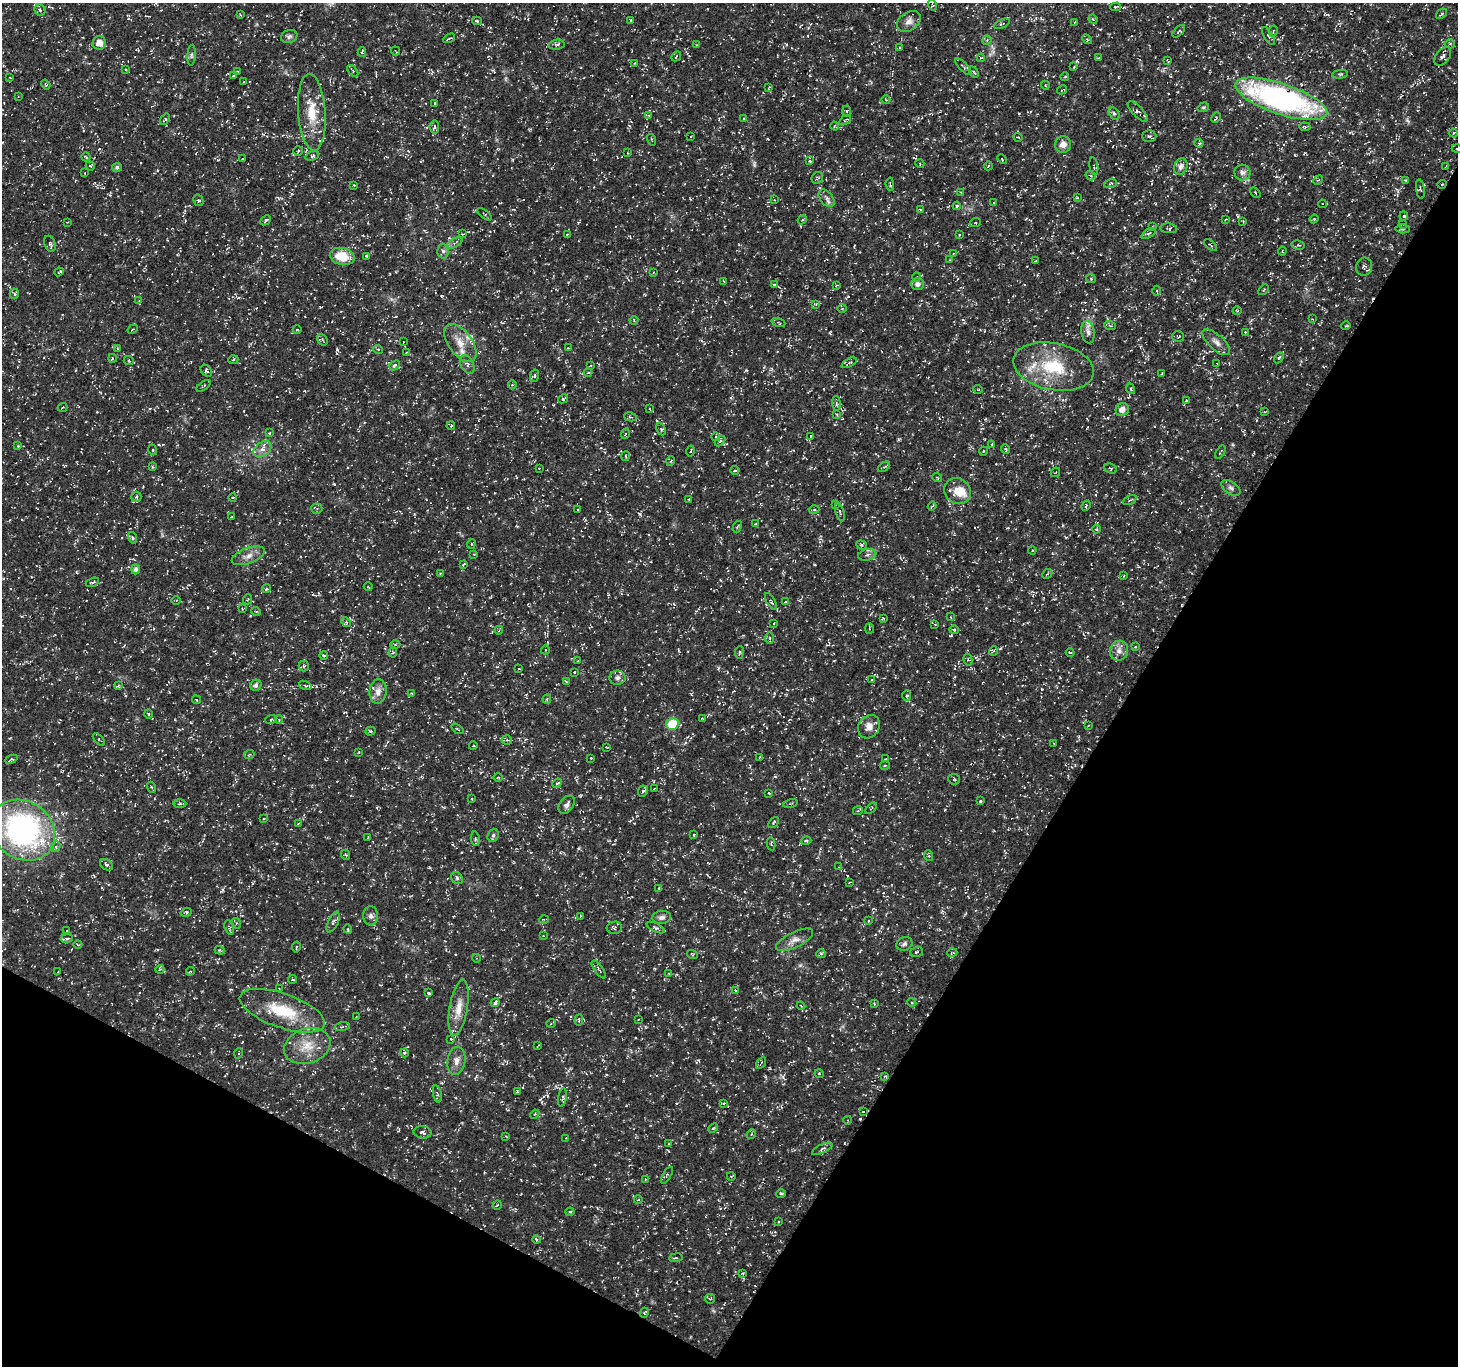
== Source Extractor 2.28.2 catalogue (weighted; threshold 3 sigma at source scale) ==
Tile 15 of 4 x 4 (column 3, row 4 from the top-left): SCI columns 2916-4371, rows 196-1559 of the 5834 x 5916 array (HDU 1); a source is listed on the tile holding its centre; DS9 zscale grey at full resolution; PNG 1460 x 1368 px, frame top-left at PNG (2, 3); each listed source drawn as its Kron ellipse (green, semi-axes under 4 px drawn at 4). Shown black and unused: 30% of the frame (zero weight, under 3 of 5 exposures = <1% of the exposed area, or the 3 px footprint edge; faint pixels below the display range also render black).
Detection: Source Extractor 2.28.2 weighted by HDU 2 'WHT'; one run over the whole footprint, this tile lists its part. Background 0.0184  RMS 0.002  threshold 0.00894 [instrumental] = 3 sigma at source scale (4.5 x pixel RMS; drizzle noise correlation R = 1.50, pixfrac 1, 0.0396/0.0396 arcsec/px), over >= 5 px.
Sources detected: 456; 1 too faint to see at this stretch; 19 cosmic-ray / hot-pixel residue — neither listed nor drawn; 10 inside a brighter listed object's ellipse — not listed separately; the other 426 listed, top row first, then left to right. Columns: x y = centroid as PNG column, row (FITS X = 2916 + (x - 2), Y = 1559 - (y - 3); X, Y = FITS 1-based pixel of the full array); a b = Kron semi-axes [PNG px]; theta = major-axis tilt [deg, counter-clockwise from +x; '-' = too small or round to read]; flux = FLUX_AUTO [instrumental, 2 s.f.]
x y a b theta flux
932 5 5 3 - 0.2
1116 7 5 3 - 0.26
40 10 6 5 - 0.39
1441 14 6 2 38 0.21
240 15 4 3 - 0.22
1093 19 4 4 - 0.23
631 20 3 3 - 0.19
477 21 5 3 - 0.23
909 21 13 9 34 1.2
1075 22 3 2 - 0.14
1002 24 8 3 24 0.25
1179 31 8 3 44 0.25
1273 31 5 3 - 0.23
289 36 8 6 19 0.51
1268 36 10 4 -59 0.4
449 38 6 2 30 0.22
1087 39 5 4 - 0.22
987 40 5 4 - 0.22
99 43 7 7 - 1.4
1450 44 4 4 - 0.31
557 45 8 5 6 0.48
697 45 4 2 - 0.13
899 48 4 2 - 0.14
395 51 5 2 - 0.14
362 52 5 4 - 0.32
192 55 10 4 86 0.44
676 56 5 2 - 0.16
1443 56 11 6 55 0.71
981 58 4 3 - 0.2
1099 58 4 3 - 0.24
1168 61 4 2 - 0.17
635 63 3 2 - 0.11
963 67 11 3 -46 0.34
1074 67 3 2 - 0.16
126 69 3 3 - 0.19
237 71 2 2 - 0.12
353 71 7 4 -49 0.29
974 72 6 2 -54 0.23
1340 74 8 4 6 0.34
233 76 3 2 - 0.22
10 77 3 2 - 0.12
1065 77 4 3 - 0.19
244 82 4 2 - 0.15
46 85 5 3 - 0.19
1045 85 5 3 - 0.2
769 87 4 3 - 0.14
1062 90 5 2 - 0.14
18 97 3 2 - 0.13
1281 99 48 15 -18 52
886 100 4 3 - 0.17
435 103 3 2 - 0.14
1203 107 6 4 19 0.25
847 111 5 4 - 0.24
1138 111 13 5 -46 0.68
312 112 38 13 -86 5.7
1114 113 7 5 -62 0.43
649 115 4 3 - 0.18
1216 117 6 2 64 0.2
744 118 4 2 - 0.14
165 119 6 4 52 0.29
845 120 6 2 35 0.2
835 126 4 3 - 0.16
434 127 6 4 -84 0.49
1305 127 6 4 -3 0.28
1453 133 4 3 - 0.17
691 136 3 2 - 0.17
1149 136 7 5 -2 0.41
1018 137 5 3 - 0.15
652 140 6 2 -71 0.16
1199 143 4 4 - 0.23
1063 144 8 8 - 1.4
1457 149 5 3 - 0.23
298 151 5 4 - 0.28
628 153 2 2 - 0.17
312 156 7 4 19 0.31
86 157 5 2 - 0.19
243 159 3 2 - 0.15
1002 159 5 3 - 0.17
810 161 3 3 - 0.19
920 164 4 3 - 0.2
90 166 4 4 - 0.22
988 166 4 3 - 0.17
1094 166 9 3 -81 0.25
1181 166 8 6 65 0.84
1446 166 4 2 - 0.16
117 167 5 4 - 0.5
1242 172 8 8 - 0.77
85 173 2 2 - 0.1
1091 176 5 3 - 0.26
817 178 6 5 - 0.33
1318 180 5 3 - 0.2
1406 180 4 3 - 0.21
890 184 6 3 -85 0.34
1110 184 6 3 19 0.22
1442 184 4 3 - 0.16
354 185 3 3 - 0.14
1420 189 10 2 -81 0.21
960 192 4 3 - 0.15
1255 193 6 2 -44 0.16
826 198 10 6 -51 0.72
1077 198 4 2 - 0.15
198 200 6 5 - 0.35
774 200 4 3 - 0.16
994 203 3 2 - 0.13
1322 204 4 3 - 0.24
957 206 4 3 - 0.23
920 209 4 2 - 0.13
485 214 8 2 -36 0.2
1404 216 4 4 - 0.23
1225 219 3 2 - 0.16
1314 219 4 4 - 0.22
266 220 6 3 44 0.35
802 220 5 3 - 0.24
1243 221 3 3 - 0.16
68 222 3 2 - 0.14
975 223 5 3 - 0.17
1403 225 4 3 - 0.18
1153 227 4 4 - 0.2
1169 228 8 5 -5 0.4
1403 229 7 4 -3 0.4
1149 233 8 3 29 0.28
462 234 3 2 - 0.21
567 235 4 4 - 0.28
959 235 3 3 - 0.18
454 243 9 4 27 0.52
50 244 8 5 -71 0.47
1210 245 8 2 -39 0.19
1298 245 6 4 -11 0.28
443 251 7 6 - 0.57
1282 251 4 4 - 0.2
953 254 4 3 - 0.17
342 256 12 8 -12 4.5
367 256 3 3 - 0.25
950 260 3 3 - 0.16
1036 261 3 2 - 0.19
1364 267 9 8 - 0.68
59 272 5 2 - 0.2
653 273 3 2 - 0.15
916 277 5 3 - 0.22
1091 279 5 4 - 0.24
724 281 3 2 - 0.14
918 284 6 6 - 0.91
774 285 3 2 - 0.23
836 285 4 2 - 0.19
1264 290 6 2 46 0.17
1157 291 5 3 - 0.22
14 294 5 4 - 0.39
139 301 4 4 - 0.21
816 304 4 4 - 0.18
842 308 4 3 - 0.15
1237 311 4 3 - 0.15
1312 319 3 3 - 0.12
634 320 4 4 - 0.24
778 322 7 3 -19 0.28
1110 326 6 3 -21 0.24
1346 326 5 3 - 0.17
133 329 5 3 - 0.2
297 330 4 3 - 0.15
1088 332 11 6 -81 1.1
1245 332 2 2 - 0.14
1178 336 6 5 - 0.3
322 340 6 5 - 0.33
403 342 2 2 - 0.1
1216 342 17 7 -43 1.3
460 343 22 12 -54 3
568 348 2 2 - 0.14
117 349 4 3 - 0.16
378 349 5 3 - 0.16
406 353 4 3 - 0.18
112 358 4 2 - 0.18
1279 358 6 4 58 0.25
233 360 5 3 - 0.25
129 361 5 3 - 0.19
849 363 8 3 26 0.26
1217 363 3 2 - 0.13
467 364 10 6 -62 0.7
395 365 6 4 40 0.4
590 366 3 2 - 0.15
1053 367 41 23 -11 11
206 371 6 5 - 0.39
588 373 4 3 - 0.17
1162 373 4 2 - 0.13
534 376 6 4 76 0.3
512 385 4 3 - 0.14
204 386 8 2 36 0.21
978 389 5 3 - 0.15
1131 389 5 3 - 0.23
563 399 5 3 - 0.25
1186 401 4 3 - 0.26
836 403 7 3 -88 0.34
63 407 5 2 - 0.15
650 409 4 2 - 0.13
1122 410 7 6 - 1.4
1264 412 3 3 - 0.15
837 414 3 3 - 0.16
630 417 6 4 -14 0.25
451 426 4 3 - 0.25
661 429 6 4 -64 0.28
269 433 3 3 - 0.17
625 434 5 3 - 0.23
810 436 4 3 - 0.23
716 437 4 3 - 0.16
720 441 6 4 45 0.26
992 444 4 2 - 0.13
18 446 4 4 - 0.16
263 449 10 7 37 1.1
1006 449 5 3 - 0.29
153 450 5 3 - 0.17
691 451 5 2 - 0.16
984 451 4 3 - 0.15
1220 452 7 2 60 0.21
626 456 5 3 - 0.23
671 461 5 3 - 0.2
153 467 4 3 - 0.19
884 467 7 3 34 0.32
539 468 3 2 - 0.13
1111 468 6 4 -25 0.27
735 470 4 2 - 0.25
1055 472 5 3 - 0.17
937 477 5 3 - 0.18
1231 488 11 6 -35 0.68
957 491 14 12 -43 3
136 497 5 5 - 0.39
233 497 4 3 - 0.19
689 500 3 3 - 0.19
1130 500 7 3 26 0.29
835 504 3 3 - 0.22
932 506 4 2 - 0.2
1086 506 5 3 - 0.22
317 509 5 5 - 0.35
578 510 3 2 - 0.15
814 510 5 3 - 0.22
840 512 9 3 -74 0.35
232 517 4 2 - 0.16
756 523 3 2 - 0.17
737 527 6 3 59 0.23
1096 529 4 4 - 0.26
132 538 6 3 -73 0.29
471 544 5 3 - 0.24
861 545 5 4 - 0.26
1032 550 4 3 - 0.2
474 554 3 2 - 0.15
867 555 9 5 11 0.57
248 556 17 7 20 1.5
464 564 4 2 - 0.21
136 569 5 4 - 0.69
440 573 4 3 - 0.15
1047 574 6 4 44 0.24
1124 576 3 2 - 0.14
92 582 7 3 20 0.28
368 587 4 2 - 0.15
266 589 4 3 - 0.19
248 599 5 3 - 0.17
176 600 4 3 - 0.2
771 601 9 3 -59 0.33
785 602 3 2 - 0.17
242 609 4 3 - 0.17
256 611 5 3 - 0.2
951 617 4 2 - 0.13
883 618 3 3 - 0.18
346 622 5 4 - 0.26
774 623 4 3 - 0.14
935 624 3 3 - 0.15
869 629 5 3 - 0.21
499 630 4 3 - 0.19
954 630 4 4 - 0.25
770 638 6 4 -88 0.3
395 645 5 3 - 0.28
1135 647 4 2 - 0.13
545 650 4 3 - 0.16
993 651 5 3 - 0.21
1119 651 10 9 - 1.3
393 652 5 4 - 0.3
739 652 6 3 83 0.23
1070 652 4 3 - 0.2
324 655 4 3 - 0.26
968 660 6 4 -77 0.3
578 661 3 2 - 0.16
304 666 5 5 - 0.31
519 669 3 2 - 0.12
574 672 3 2 - 0.15
617 678 8 7 - 0.92
872 680 3 2 - 0.13
566 682 3 3 - 0.21
256 685 6 5 - 0.77
305 685 6 4 -17 0.38
118 686 4 4 - 0.22
378 691 12 8 83 1.3
412 693 4 3 - 0.19
907 696 5 4 - 0.31
547 699 4 4 - 0.24
196 700 4 3 - 0.14
148 714 4 3 - 0.21
271 719 5 3 - 0.2
702 719 3 2 - 0.18
279 720 4 4 - 0.19
672 724 6 6 - 6.8
1088 726 4 3 - 0.18
869 727 12 10 56 1.7
457 729 7 2 -35 0.21
370 731 5 4 - 0.29
99 739 7 4 -44 0.29
507 740 5 5 - 0.32
1053 743 3 2 - 0.11
473 746 4 2 - 0.13
606 747 3 2 - 0.16
359 752 4 2 - 0.11
249 755 5 3 - 0.16
760 757 4 3 - 0.15
591 758 2 2 - 0.17
11 759 6 4 22 0.32
886 759 3 2 - 0.16
885 765 5 3 - 0.26
498 778 5 3 - 0.19
954 779 6 5 - 0.26
557 783 5 4 - 0.26
151 787 5 3 - 0.22
654 789 3 2 - 0.14
643 791 6 5 - 0.39
769 793 3 2 - 0.21
472 799 2 2 - 0.17
981 801 3 2 - 0.22
790 803 7 3 14 0.24
180 804 7 3 -1 0.32
566 805 10 6 53 0.83
871 808 7 2 44 0.19
858 810 5 3 - 0.19
264 819 4 3 - 0.17
774 823 6 3 51 0.26
298 824 3 2 - 0.17
23 830 34 28 -35 49
493 835 7 5 68 0.4
694 835 4 2 - 0.18
368 837 3 2 - 0.12
475 839 7 3 -82 0.26
806 841 5 3 - 0.24
771 844 6 3 -80 0.22
56 847 5 4 - 0.34
346 855 5 3 - 0.2
929 856 5 3 - 0.23
106 865 7 5 -34 0.5
838 867 3 2 - 0.12
457 878 6 5 - 0.38
849 883 4 2 - 0.19
659 888 3 2 - 0.18
186 912 5 4 - 0.3
371 916 10 7 -90 0.78
580 916 4 2 - 0.15
662 917 9 6 8 0.72
544 919 5 3 - 0.25
868 921 4 3 - 0.22
333 922 11 5 65 0.59
236 923 5 3 - 0.23
229 927 7 4 -72 0.3
614 928 7 6 - 0.45
656 928 10 4 -26 0.42
348 929 4 3 - 0.21
67 931 3 2 - 0.13
543 936 3 2 - 0.12
67 938 6 4 11 0.3
794 940 20 7 26 1.5
904 944 8 6 26 0.56
78 945 4 3 - 0.16
296 947 5 2 - 0.2
220 950 5 4 - 0.22
916 952 6 4 17 0.27
952 953 5 3 - 0.19
692 954 5 3 - 0.18
821 954 5 4 - 0.29
476 958 4 3 - 0.14
160 969 4 3 - 0.18
599 969 10 4 -53 0.45
58 971 4 2 - 0.12
190 971 4 3 - 0.22
669 973 3 2 - 0.15
292 979 4 3 - 0.26
279 989 3 2 - 0.14
735 990 4 2 - 0.13
429 993 3 3 - 0.31
495 1003 4 3 - 0.46
912 1003 4 3 - 0.19
874 1004 4 3 - 0.2
801 1006 4 3 - 0.18
459 1008 28 9 81 2.9
282 1011 45 17 -19 9.5
356 1017 2 2 - 0.1
638 1019 3 2 - 0.13
579 1020 6 4 84 0.25
551 1023 4 3 - 0.17
342 1027 8 3 13 0.31
451 1039 4 3 - 0.19
538 1045 4 2 - 0.15
307 1046 24 17 18 4.4
239 1053 5 3 - 0.18
404 1053 4 4 - 0.25
456 1061 14 9 81 1.4
761 1063 6 2 58 0.2
819 1074 4 4 - 0.24
885 1076 4 3 - 0.27
517 1091 3 2 - 0.19
437 1094 8 3 -78 0.32
562 1097 9 3 81 0.33
724 1103 4 3 - 0.22
864 1112 4 2 - 0.23
535 1114 5 3 - 0.21
848 1120 4 3 - 0.14
713 1128 5 3 - 0.22
422 1132 9 6 -10 0.63
751 1134 5 4 - 0.26
506 1136 3 2 - 0.15
566 1138 2 2 - 0.13
669 1144 3 3 - 0.16
822 1149 11 3 26 0.32
667 1175 9 2 60 0.23
731 1176 4 3 - 0.15
645 1179 4 3 - 0.18
781 1194 5 3 - 0.26
638 1200 4 2 - 0.12
497 1205 5 2 - 0.16
570 1212 4 4 - 0.23
778 1222 2 2 - 0.13
536 1240 4 4 - 0.33
676 1258 7 3 8 0.24
743 1273 4 3 - 0.17
710 1299 5 4 - 0.26
644 1313 5 3 - 0.34
Overlapping masked pixels (flux is a lower limit): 2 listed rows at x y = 1281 99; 1442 184
Isophote crosses this tile's border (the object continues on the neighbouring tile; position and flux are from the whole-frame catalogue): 2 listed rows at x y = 1457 149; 23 830
Unlisted compact peaks at least as high as the median listed source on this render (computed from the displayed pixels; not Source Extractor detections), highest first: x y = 746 370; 1042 689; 800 965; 783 1077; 698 1060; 655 1014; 945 810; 223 890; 391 299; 786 45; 718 668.